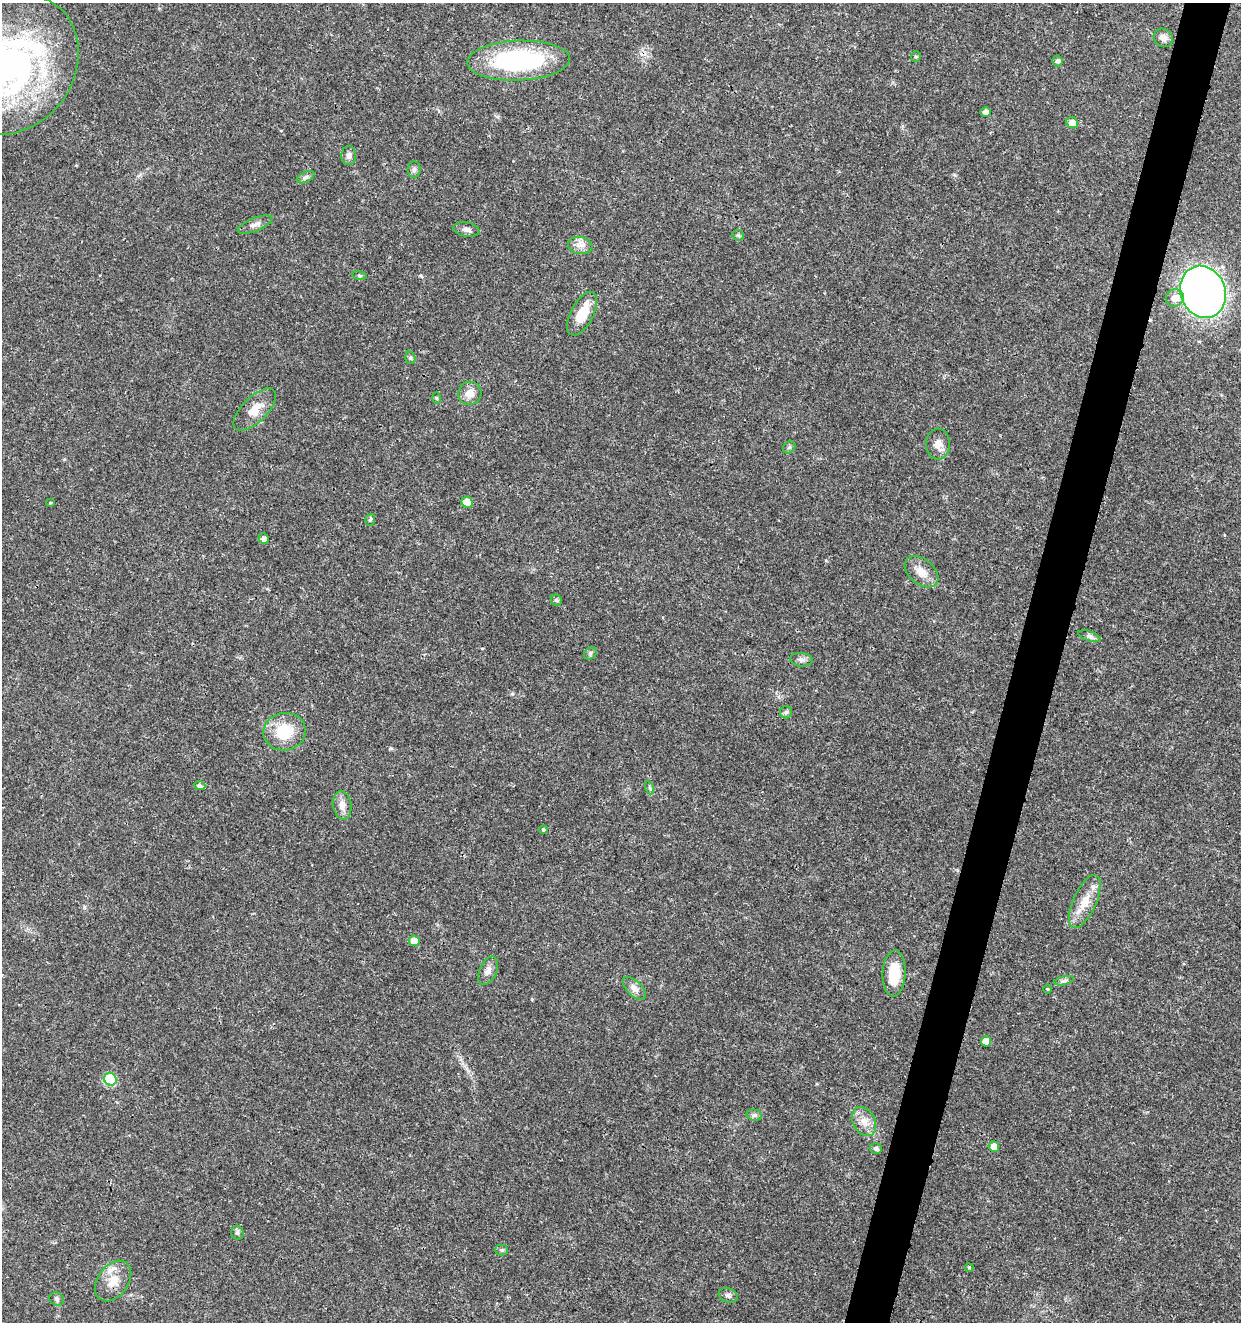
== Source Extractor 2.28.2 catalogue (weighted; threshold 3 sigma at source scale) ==
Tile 10 of 4 x 4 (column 2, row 3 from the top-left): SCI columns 1523-2761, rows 1326-2645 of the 5461 x 5295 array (HDU 1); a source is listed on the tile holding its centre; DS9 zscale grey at full resolution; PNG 1243 x 1324 px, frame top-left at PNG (2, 3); each listed source drawn as its Kron ellipse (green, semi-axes under 4 px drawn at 4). Shown black and unused: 4% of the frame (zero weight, under 3 of 4 exposures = <1% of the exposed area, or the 3 px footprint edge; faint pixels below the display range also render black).
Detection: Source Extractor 2.28.2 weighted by HDU 2 'WHT'; one run over the whole footprint, this tile lists its part. Background 0.0179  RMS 0.0021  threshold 0.00941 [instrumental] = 3 sigma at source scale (4.5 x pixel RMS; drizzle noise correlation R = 1.50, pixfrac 1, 0.0396/0.0396 arcsec/px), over >= 5 px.
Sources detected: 59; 1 inside a brighter listed object's ellipse — not listed separately; the other 58 listed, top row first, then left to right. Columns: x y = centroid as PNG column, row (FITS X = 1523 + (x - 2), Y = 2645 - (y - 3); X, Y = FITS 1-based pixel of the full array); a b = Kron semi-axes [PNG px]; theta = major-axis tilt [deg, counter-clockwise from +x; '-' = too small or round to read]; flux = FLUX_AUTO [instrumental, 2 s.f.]
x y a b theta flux
1163 38 10 9 - 1.3
916 57 5 4 - 0.31
519 61 51 20 2 30
1058 61 5 5 - 0.63
10 64 75 63 51 80
985 112 5 4 - 0.88
1072 123 6 5 - 1.7
349 156 9 7 87 0.94
414 170 8 6 90 0.59
306 177 9 5 26 0.56
255 225 18 6 22 1.2
466 229 13 7 -9 0.96
738 235 6 5 - 0.33
580 245 12 8 -11 1.3
359 276 7 4 -9 0.31
1203 292 26 22 -69 130
1175 298 9 8 - 2.2
582 314 24 11 62 5.3
410 358 6 5 - 0.36
470 393 12 11 - 2
436 398 6 4 -88 0.27
255 409 27 12 45 3.5
938 444 15 12 89 1.8
789 447 7 5 43 0.39
467 502 5 5 - 3.4
50 503 4 3 - 0.2
370 520 6 4 71 0.41
263 539 5 5 - 0.91
921 572 19 12 -39 2.5
556 600 6 5 - 0.53
1089 636 11 5 -17 0.68
590 653 7 5 47 0.42
801 660 11 6 -6 0.78
786 712 6 6 - 0.44
285 732 21 19 10 7.6
200 786 5 4 - 0.61
650 788 6 4 -71 0.31
342 805 14 9 -82 1.7
543 829 4 3 - 0.28
1085 902 29 11 66 3.6
414 941 5 5 - 2.5
488 971 15 8 64 1.2
894 973 23 11 87 6.4
1064 981 10 4 13 0.53
634 988 14 7 -46 1.2
1048 989 5 3 - 0.2
986 1041 5 5 - 2.3
110 1079 6 6 - 15
754 1115 8 5 -8 0.52
864 1121 15 11 -63 2.2
994 1146 5 5 - 2
876 1148 6 5 - 0.57
237 1233 7 6 - 0.51
502 1250 6 5 - 0.39
969 1267 4 4 - 0.23
113 1281 22 15 54 3.7
728 1295 10 7 -22 0.7
57 1299 7 6 - 0.46
Overlapping masked pixels (flux is a lower limit): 1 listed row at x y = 1203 292
Isophote crosses this tile's border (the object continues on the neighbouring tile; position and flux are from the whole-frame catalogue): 1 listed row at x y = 10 64